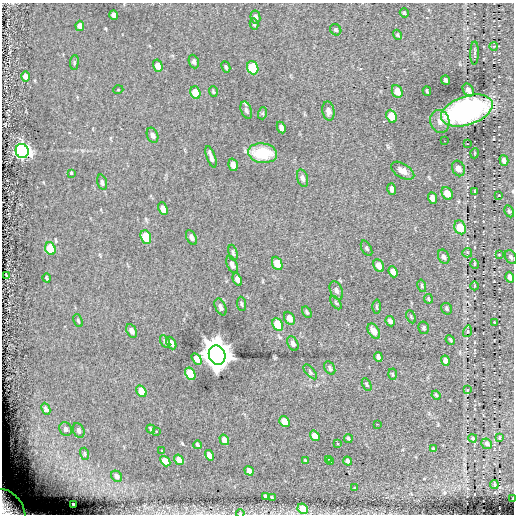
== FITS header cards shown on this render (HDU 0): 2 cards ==
NAXIS1  =                  512
NAXIS2  =                  512

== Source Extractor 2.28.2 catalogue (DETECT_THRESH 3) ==
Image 512 x 512 px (HDU 0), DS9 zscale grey, 1 PNG px = 1 image px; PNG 516 x 516 px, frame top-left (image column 1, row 512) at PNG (2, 3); each listed source drawn as its Kron ellipse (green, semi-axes under 4 px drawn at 4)
Background -0.574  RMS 5.1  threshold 15.4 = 3 sigma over >= 5 px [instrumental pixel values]
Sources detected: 141; all 141 listed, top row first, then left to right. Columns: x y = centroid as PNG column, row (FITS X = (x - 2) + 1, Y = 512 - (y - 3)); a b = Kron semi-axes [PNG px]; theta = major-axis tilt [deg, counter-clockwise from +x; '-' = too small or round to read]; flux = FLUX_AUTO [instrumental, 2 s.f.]
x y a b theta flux
404 13 5 4 - 4.4e+02
114 15 5 4 - 2.2e+03
255 17 6 5 - 1.1e+03
254 24 5 3 - 5.1e+02
80 26 5 4 - 2.3e+03
336 30 6 5 - 6.0e+02
398 35 5 4 - 4.8e+02
494 46 4 3 - 2.5e+02
474 53 11 3 88 5.5e+02
74 62 7 3 83 4.5e+02
194 62 7 5 -70 8.8e+02
158 66 6 4 -74 3.7e+03
226 67 6 4 -64 5.5e+02
253 68 7 5 -69 1.7e+04
26 76 5 4 - 2.3e+03
445 80 4 3 - 6.9e+02
118 90 5 3 - 2.7e+02
468 90 7 5 -58 2.1e+03
397 91 7 5 -66 3.5e+03
427 91 4 2 - 4.4e+02
213 92 5 3 - 3.8e+02
195 93 6 5 - 8.5e+03
246 110 9 5 -70 9.5e+02
328 111 9 6 -79 1.8e+03
467 111 27 14 19 7.1e+04
263 113 6 4 72 5.0e+02
392 116 7 5 -65 7.0e+03
440 121 11 9 -75 2.1e+03
281 127 6 4 -64 1.4e+03
153 135 8 5 -68 1.4e+03
444 141 2 2 - 3.8e+02
467 144 2 2 - 2.1e+02
22 151 7 6 - 1.5e+05
262 153 14 9 -8 1.5e+04
475 153 5 3 - 2.6e+02
211 157 11 3 -70 1.5e+03
504 160 5 4 - 1.2e+03
233 165 6 4 -73 2.5e+03
458 168 8 6 -65 2.8e+03
403 171 13 7 -32 3.0e+03
71 174 3 3 - 2.0e+03
302 178 9 5 -74 1.2e+03
102 182 8 4 -74 8.5e+02
392 189 6 3 -72 1.1e+03
475 192 3 2 - 3.9e+02
447 193 7 5 -61 3.8e+03
499 195 3 2 - 1.9e+02
432 198 6 4 -71 1.8e+03
163 209 6 4 -68 3.7e+03
509 211 6 4 -62 4.9e+02
460 227 7 5 -67 8.4e+03
146 237 7 5 -68 1.7e+04
191 237 8 4 -63 1.3e+03
367 248 8 4 -62 6.1e+02
50 249 6 5 - 1.7e+04
233 253 8 3 -76 6.3e+02
467 253 5 4 - 4.3e+02
499 255 4 2 - 2.4e+02
444 257 7 5 -66 9.1e+02
511 257 7 5 -61 7.3e+02
277 263 7 5 -67 5.0e+03
474 264 5 3 - 3.2e+02
232 265 9 5 -66 1.6e+03
379 266 7 5 -65 3.1e+03
393 272 6 4 -68 1.9e+03
6 275 3 2 - 2.7e+02
510 277 5 4 - 1.3e+03
47 278 4 2 - 3.8e+02
237 279 6 4 -65 1.8e+03
422 286 6 3 -77 4.5e+02
474 286 4 3 - 3.3e+02
336 291 9 6 -65 1.1e+03
428 299 5 2 - 2.9e+02
336 303 7 3 -54 4.4e+02
242 304 7 3 -84 4.6e+02
221 307 9 5 -65 1.4e+03
376 307 7 3 -89 4.3e+02
447 309 6 5 - 6.8e+02
307 312 6 3 -59 4.8e+02
411 317 7 4 -65 4.5e+02
290 318 7 5 -63 3.0e+03
78 321 7 3 -65 4.5e+02
390 321 5 4 - 1.3e+03
494 322 2 2 - 1.9e+02
278 324 7 5 -64 9.4e+03
424 328 6 5 - 6.8e+02
131 331 7 5 -64 1.8e+03
374 331 8 5 -58 3.5e+03
467 331 6 4 72 4.6e+02
450 340 5 4 - 4.2e+02
165 342 7 4 -60 1.0e+03
171 343 7 4 -63 2.0e+03
293 344 7 5 -63 1.5e+03
217 355 10 8 -67 1.1e+06
378 357 5 3 - 1.1e+03
197 359 6 4 -58 3.8e+03
445 361 5 4 - 2.1e+03
330 368 7 4 -60 7.6e+02
310 372 9 3 -49 5.4e+02
190 374 6 5 - 1.9e+04
392 374 5 3 - 3.4e+02
367 385 6 4 -60 4.2e+02
467 390 4 3 - 2.8e+02
141 391 6 4 -59 4.4e+03
436 395 4 4 - 4.9e+02
46 409 6 4 -65 2.9e+03
284 421 6 4 -55 6.2e+03
377 424 3 2 - 3.7e+02
66 429 7 6 - 1.1e+03
151 429 5 3 - 4.4e+02
79 430 8 5 -66 1.4e+03
156 431 2 2 - 2.4e+02
315 436 5 4 - 5.4e+03
499 437 3 2 - 3.3e+02
473 438 4 3 - 3.3e+02
348 439 4 3 - 4.5e+02
224 440 6 4 -57 2.4e+03
337 443 2 2 - 3.1e+02
487 444 5 5 - 7.0e+02
197 445 4 3 - 6.7e+02
433 449 4 3 - 3.8e+02
161 450 3 2 - 2.9e+02
85 454 6 4 -74 4.3e+02
210 455 5 4 - 3.4e+03
328 459 3 2 - 4.0e+02
179 460 5 4 - 3.3e+03
165 461 6 4 -49 4.3e+03
305 461 4 3 - 3.4e+02
348 461 5 4 - 1.1e+03
330 462 3 2 - 7.4e+02
249 471 5 4 - 2.4e+03
116 476 6 5 - 1.4e+03
494 485 4 2 - 5.4e+02
355 487 3 2 - 3.0e+02
265 496 4 3 - 6.1e+02
272 498 4 2 - 4.4e+02
513 499 3 2 - 3.5e+02
73 504 3 3 - 3.4e+02
8 508 21 14 -50 8.4e+03
303 509 5 4 - 6.1e+03
240 513 4 3 - 2.5e+02
At the frame edge (FLAGS 8, measured only in part): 4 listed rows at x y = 499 195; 513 499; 8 508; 240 513